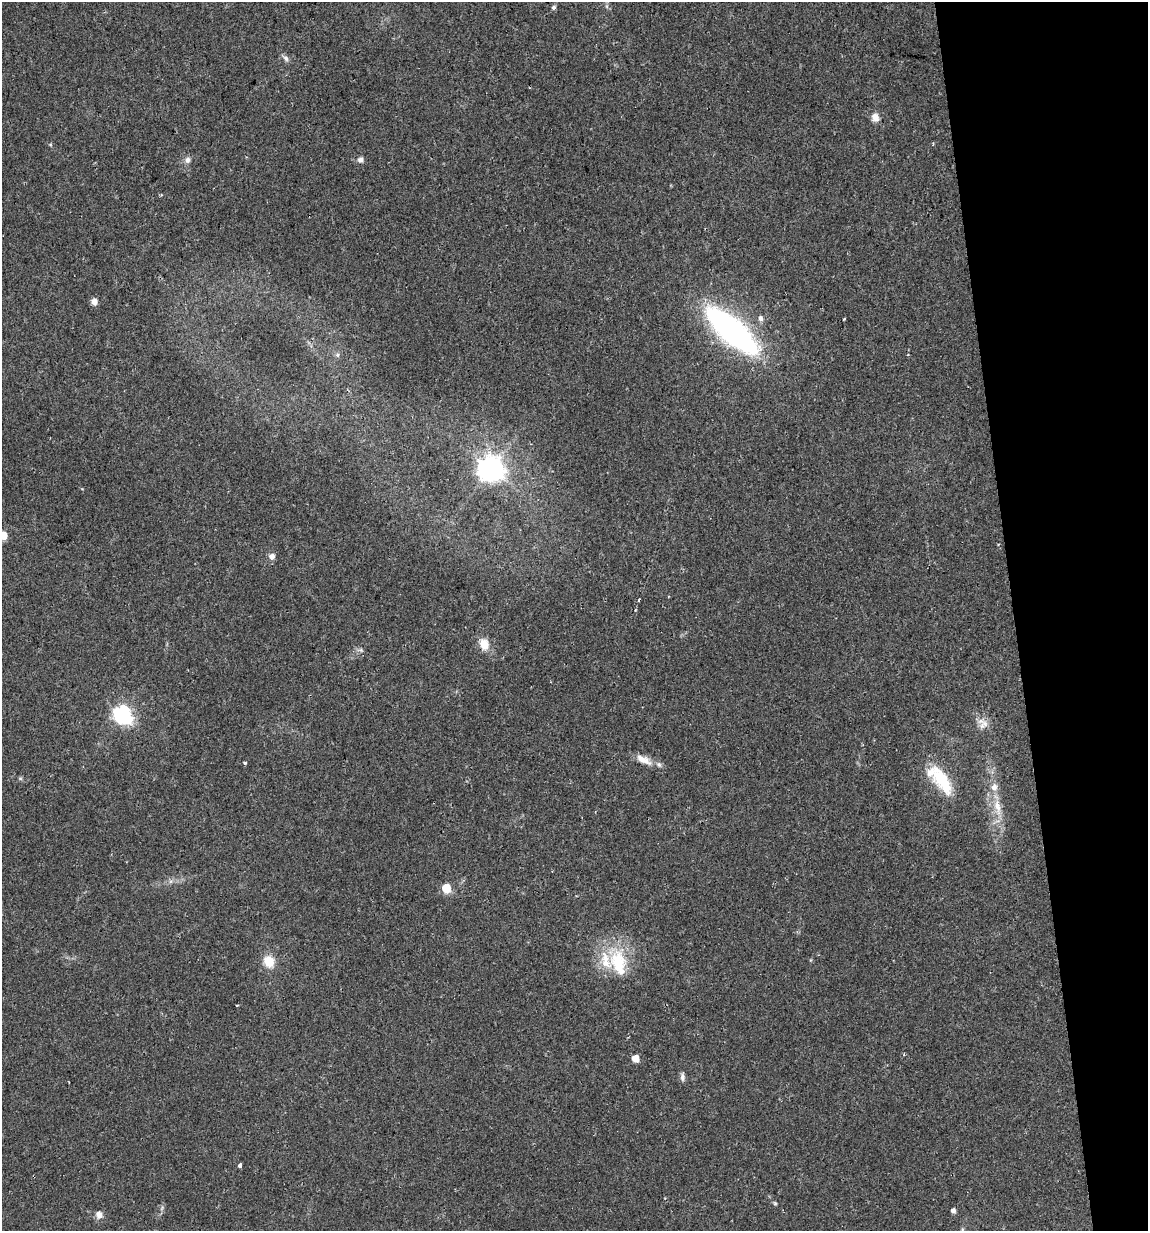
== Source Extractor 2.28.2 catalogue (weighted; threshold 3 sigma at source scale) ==
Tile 12 of 4 x 4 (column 4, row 3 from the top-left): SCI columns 3473-4618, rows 1262-2490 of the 4700 x 4980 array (HDU 1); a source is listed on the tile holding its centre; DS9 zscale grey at full resolution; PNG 1150 x 1233 px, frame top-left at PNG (2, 2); no overlay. Shown black and unused: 12% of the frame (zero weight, under 2 of 3 exposures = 2% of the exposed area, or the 3 px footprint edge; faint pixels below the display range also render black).
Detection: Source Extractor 2.28.2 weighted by HDU 2 'WHT'; one run over the whole footprint, this tile lists its part. Background 0.0534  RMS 0.0079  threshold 0.0354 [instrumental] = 3 sigma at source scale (4.5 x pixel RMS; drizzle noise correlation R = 1.50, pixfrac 1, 0.0396/0.0396 arcsec/px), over >= 5 px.
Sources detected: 40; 4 inside a brighter listed object's ellipse — not listed separately; the other 36 listed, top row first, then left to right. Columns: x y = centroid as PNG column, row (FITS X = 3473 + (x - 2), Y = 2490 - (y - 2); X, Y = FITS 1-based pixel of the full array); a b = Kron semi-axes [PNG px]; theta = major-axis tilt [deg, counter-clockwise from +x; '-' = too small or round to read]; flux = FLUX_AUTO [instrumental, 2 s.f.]
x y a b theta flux
607 6 7 4 -90 1.4
553 7 6 5 - 1.8
286 58 10 7 -48 2.8
875 117 12 9 -67 6
188 160 9 8 - 3.4
360 160 7 7 - 3.1
94 302 6 5 - 5.9
761 318 8 6 -66 3.2
844 319 3 2 - 1.3
732 331 46 17 -41 300
337 355 6 5 - 1.6
490 469 9 8 - 790
3 535 5 5 - 19
272 556 9 9 - 3.6
639 599 3 2 - 1
484 644 15 11 -67 10
361 650 8 5 -25 1.8
122 715 8 7 - 250
982 726 11 9 61 5.7
644 760 23 9 -26 9
245 763 4 3 - 1.3
20 778 6 5 - 1.2
942 781 40 16 -56 35
997 807 29 9 -78 15
446 888 5 5 - 32
269 961 14 11 -61 14
618 963 46 22 -71 42
237 1005 3 2 - 0.68
635 1058 5 5 - 12
682 1077 11 6 -88 2.9
240 1166 3 3 - 4.3
775 1203 5 4 - 0.98
162 1208 8 5 66 1.9
953 1211 5 4 - 3.5
99 1215 10 9 - 4.8
962 1229 6 4 89 1.2
Isophote crosses this tile's border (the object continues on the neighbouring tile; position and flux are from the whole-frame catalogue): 1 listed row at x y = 3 535